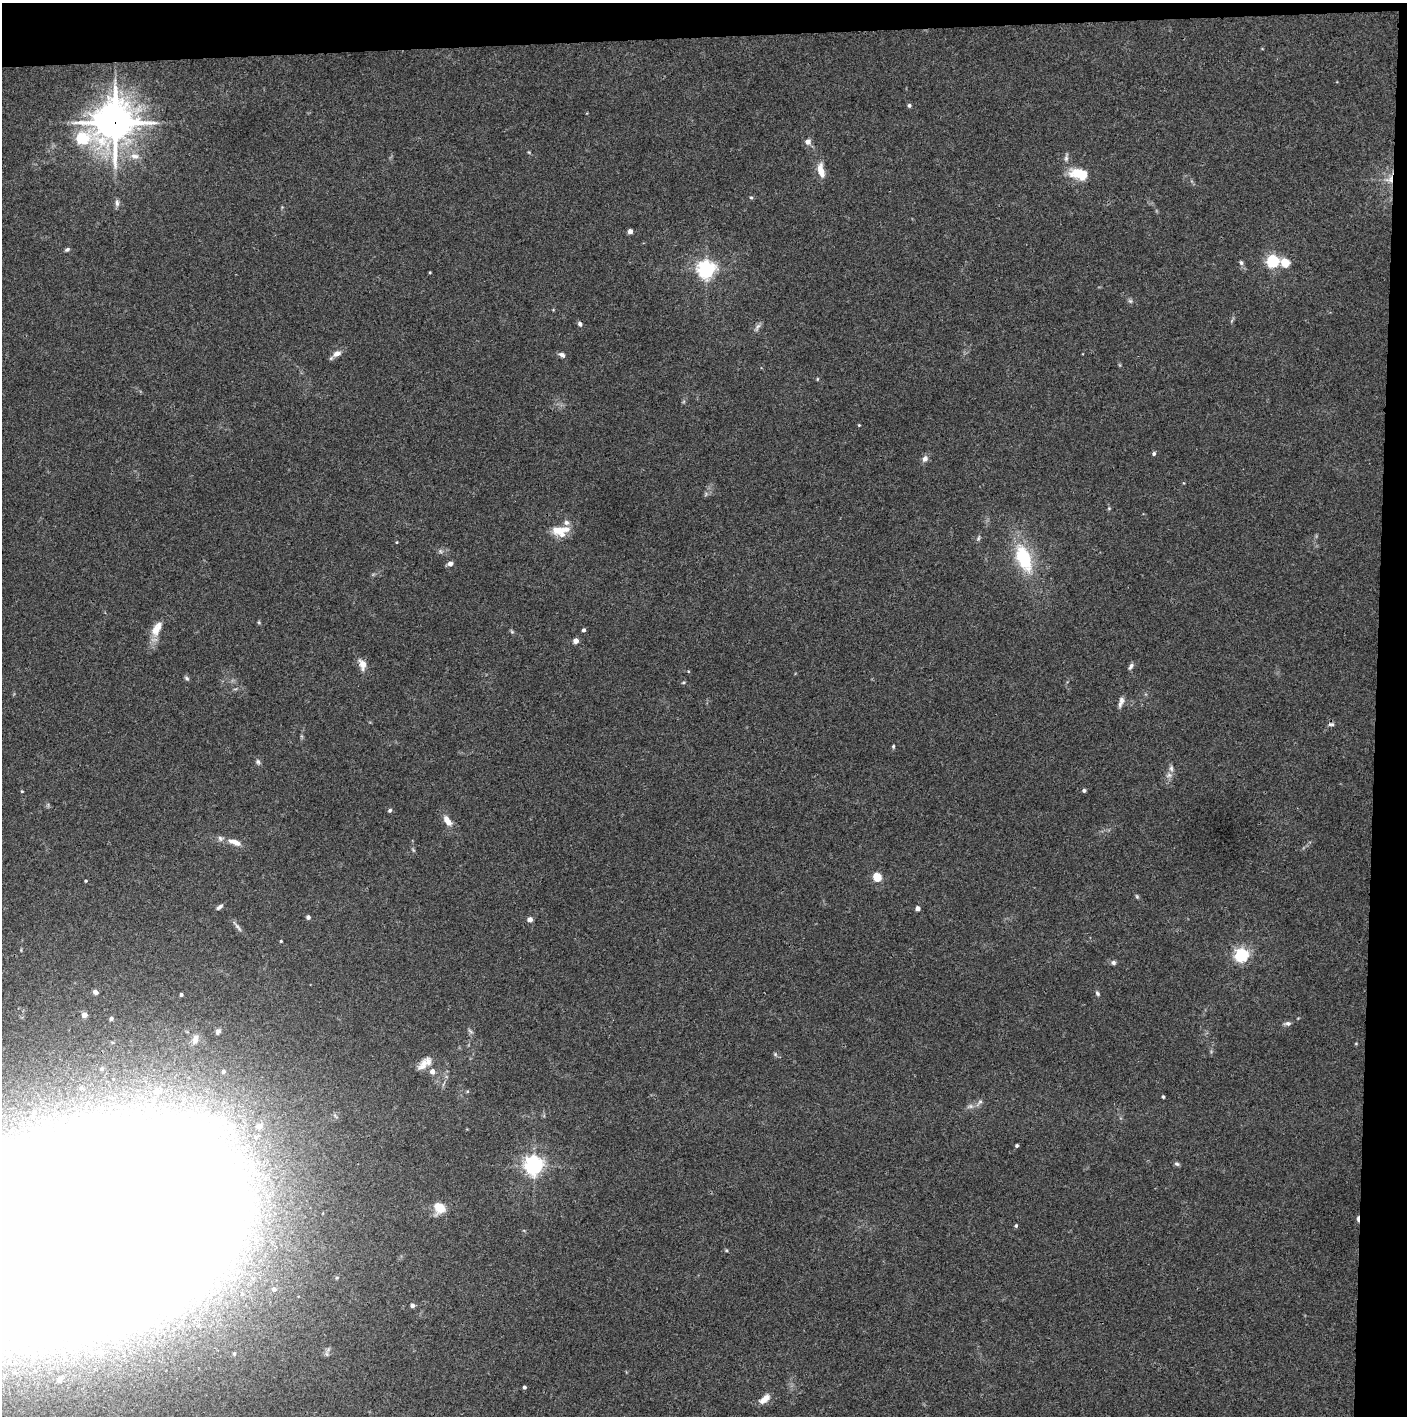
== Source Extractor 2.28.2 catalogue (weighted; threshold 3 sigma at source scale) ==
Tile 3 of 3 x 3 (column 3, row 1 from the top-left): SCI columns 2813-4217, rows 2829-4242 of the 4222 x 4244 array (HDU 1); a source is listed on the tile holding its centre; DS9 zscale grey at full resolution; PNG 1409 x 1418 px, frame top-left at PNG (2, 3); no overlay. Shown black and unused: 5% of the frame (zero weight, under 3 of 4 exposures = <1% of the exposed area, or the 3 px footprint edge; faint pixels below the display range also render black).
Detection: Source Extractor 2.28.2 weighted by HDU 2 'WHT'; one run over the whole footprint, this tile lists its part. Background 0.0332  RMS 0.0045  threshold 0.02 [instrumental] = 3 sigma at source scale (4.5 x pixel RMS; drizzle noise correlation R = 1.50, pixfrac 1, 0.05/0.05 arcsec/px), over >= 5 px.
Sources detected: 107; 1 too faint to see at this stretch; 2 inside a brighter object's white glare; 1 cosmic-ray / hot-pixel residue — not listed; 4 inside a brighter listed object's ellipse — not listed separately; the other 99 listed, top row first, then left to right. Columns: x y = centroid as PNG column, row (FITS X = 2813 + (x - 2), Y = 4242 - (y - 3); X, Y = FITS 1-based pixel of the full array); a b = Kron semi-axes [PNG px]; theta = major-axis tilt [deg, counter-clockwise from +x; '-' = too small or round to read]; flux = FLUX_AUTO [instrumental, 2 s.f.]
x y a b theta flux
909 105 5 5 - 0.83
115 123 14 14 - 940
82 138 7 6 - 46
808 142 7 7 - 2.3
135 156 13 8 -10 3.4
1066 157 13 5 81 1.4
821 170 15 7 -78 5.8
1080 174 22 12 -12 12
1389 179 14 10 24 4.1
751 197 5 4 - 0.55
117 203 10 5 -90 1.4
630 231 4 4 - 3.1
67 249 6 5 - 0.86
1273 261 5 5 - 71
1241 263 6 5 - 0.94
1285 263 5 5 - 16
706 269 6 6 - 190
430 272 4 3 - 0.36
1130 301 6 5 - 0.86
580 324 6 5 - 1.1
757 327 13 5 58 1.4
337 354 12 7 24 2.8
562 355 9 5 -33 1.4
817 379 5 3 - 0.38
859 425 3 3 - 0.34
1154 453 5 4 - 0.81
925 459 9 7 58 1.9
1109 508 5 4 - 0.5
560 531 22 12 3 8.1
978 538 8 4 71 0.77
397 542 4 2 - 0.29
440 551 6 4 -47 0.81
1024 558 33 16 -69 25
450 564 7 5 5 1.7
259 622 6 4 -89 0.49
157 629 22 10 61 6.1
583 630 4 4 - 1.1
512 632 6 4 -19 0.58
576 641 5 4 - 2.9
363 664 12 7 -73 4.2
1131 666 9 4 59 1.2
187 678 7 5 -41 0.76
683 682 6 3 9 0.47
1120 704 12 6 78 1.6
1331 724 9 4 4 1
893 746 5 4 - 0.55
258 762 7 6 - 1.2
1171 768 9 6 -81 1.4
1169 775 8 6 26 1.6
1084 790 4 4 - 0.92
22 791 4 3 - 0.4
390 810 5 4 - 0.82
448 821 14 7 -54 4.3
234 842 18 7 -20 4
877 877 5 5 - 19
85 881 4 3 - 0.47
1137 896 6 4 -69 0.6
219 907 8 4 39 1.3
917 908 4 4 - 2.1
308 917 4 4 - 1.4
530 919 5 5 - 2.5
238 927 15 4 -51 1.4
281 941 3 3 - 0.45
1241 955 6 6 - 98
1113 962 6 6 - 1
95 992 5 5 - 1.9
1097 993 6 5 - 0.82
181 995 3 3 - 0.8
84 1015 4 4 - 3.8
111 1018 5 4 - 0.93
1288 1023 9 5 3 1.3
218 1032 7 6 - 1.2
195 1039 12 8 78 2.9
775 1054 6 4 -48 0.68
423 1065 18 10 55 3.9
102 1069 4 4 - 0.75
432 1071 5 5 - 2.8
223 1072 4 4 - 0.91
81 1088 5 5 - 0.92
157 1091 5 5 - 1.5
1163 1097 4 3 - 0.65
980 1102 10 5 53 1.4
34 1112 7 6 - 1.4
259 1126 7 7 - 3.6
1017 1145 4 4 - 0.64
1177 1164 7 5 -16 0.87
534 1166 6 6 - 220
252 1167 12 9 66 5.3
439 1207 10 8 -42 11
1016 1226 4 4 - 0.64
88 1228 162 78 13 11000
726 1250 5 3 - 0.43
274 1289 4 4 - 1.3
412 1305 5 4 - 1.5
99 1352 11 8 -12 4.4
234 1354 5 4 - 0.62
59 1380 6 5 - 3
524 1387 4 4 - 0.84
764 1399 15 8 39 3.8
Overlapping masked pixels (flux is a lower limit): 3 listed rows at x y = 115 123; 1389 179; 88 1228
Isophote crosses this tile's border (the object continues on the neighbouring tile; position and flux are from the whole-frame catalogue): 1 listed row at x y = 88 1228